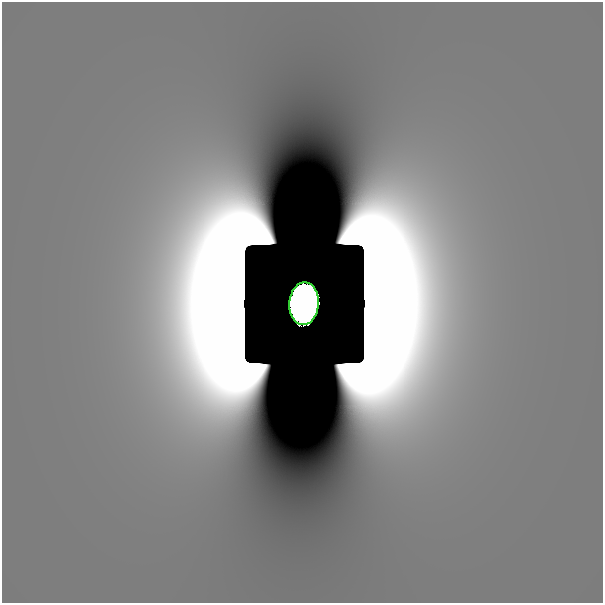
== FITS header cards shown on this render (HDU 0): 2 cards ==
NAXIS1  =                  601
NAXIS2  =                  601

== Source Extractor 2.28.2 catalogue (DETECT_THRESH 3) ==
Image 601 x 601 px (HDU 0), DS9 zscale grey, 1 PNG px = 1 image px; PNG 605 x 605 px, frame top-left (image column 1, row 601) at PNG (2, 2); each listed source drawn as its Kron ellipse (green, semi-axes under 4 px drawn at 4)
Background 1.03e-11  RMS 1.1e-11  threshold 3.16e-11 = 3 sigma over >= 5 px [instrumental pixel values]
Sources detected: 3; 2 with non-positive FLUX_AUTO (blend fragments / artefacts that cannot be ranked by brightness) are neither listed nor drawn; the other 1 listed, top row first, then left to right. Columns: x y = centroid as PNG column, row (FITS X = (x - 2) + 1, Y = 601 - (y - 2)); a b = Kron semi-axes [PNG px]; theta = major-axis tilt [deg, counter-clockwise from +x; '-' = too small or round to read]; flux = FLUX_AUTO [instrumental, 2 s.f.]
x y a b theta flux
304 304 21 15 87 71
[2 non-positive-flux detections neither listed nor drawn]